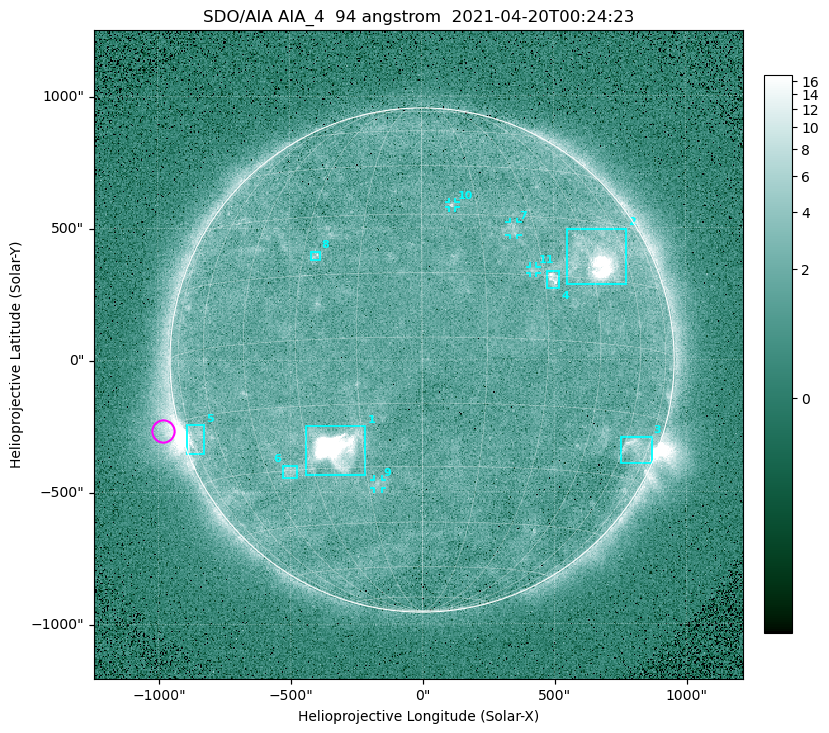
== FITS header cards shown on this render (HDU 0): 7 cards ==
TELESCOP= 'SDO/AIA '
INSTRUME= 'AIA_4   '
WAVELNTH=                   94
WAVEUNIT= 'angstrom'
DATE-OBS= '2021-04-20T00:24:23.12'
CTYPE1  = 'HPLN-TAN'
CTYPE2  = 'HPLT-TAN'

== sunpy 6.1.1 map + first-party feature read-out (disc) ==
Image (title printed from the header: SDO/AIA AIA_4  94 angstrom  2021-04-20T00:24:23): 512 x 512 px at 4.8 arcsec/px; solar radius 955 arcsec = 199 px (full disc in frame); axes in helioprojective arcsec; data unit not stated in the header (colour bar unlabelled)
Orientation: roll -0.137 deg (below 1 deg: not rotated)
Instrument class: DISC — disc imager (sunpy class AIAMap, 94 A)
Bright regions (active regions / flare kernels): reference = the median radial profile (limb darkening/brightening removed); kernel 5 px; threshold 5 sigma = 2.46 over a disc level ~1.74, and >= 1.15x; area >= 9 px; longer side >= 5 px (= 24 arcsec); searched inside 0.97 R_sun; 11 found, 11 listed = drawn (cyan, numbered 1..; 4 of them under ~33 arcsec drawn as corner ticks so the feature stays visible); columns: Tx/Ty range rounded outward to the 10 arcsec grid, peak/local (2 s.f.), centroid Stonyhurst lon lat
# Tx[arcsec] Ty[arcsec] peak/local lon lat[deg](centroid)
1 -440..-210 -440..-250 573 -22 -25
2 550..780 280..500 32 +48 +20
3 750..870 -400..-290 4.5 +67 -22
4 470..520 270..340 5.8 +32 +14
5 -900..-820 -360..-240 6.6 -72 -19
6 -530..-470 -450..-400 2.9 -38 -30
7 330..370 470..520 2.9 +24 +26
8 -420..-380 380..410 3.4 -27 +20
9 -180..-150 -490..-450 2.9 -12 -34
10 100..130 580..600 3 +8 +33
11 410..440 330..360 2.8 +27 +16
Off-limb structures (1.02-1.3 R_sun): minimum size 50 px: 6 found; the strongest spans PA ~85..115 deg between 1.02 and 1.21 R_sun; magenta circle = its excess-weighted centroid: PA ~105 deg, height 1.06 R_sun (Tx ~-980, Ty ~-270 arcsec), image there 4.7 x the reference